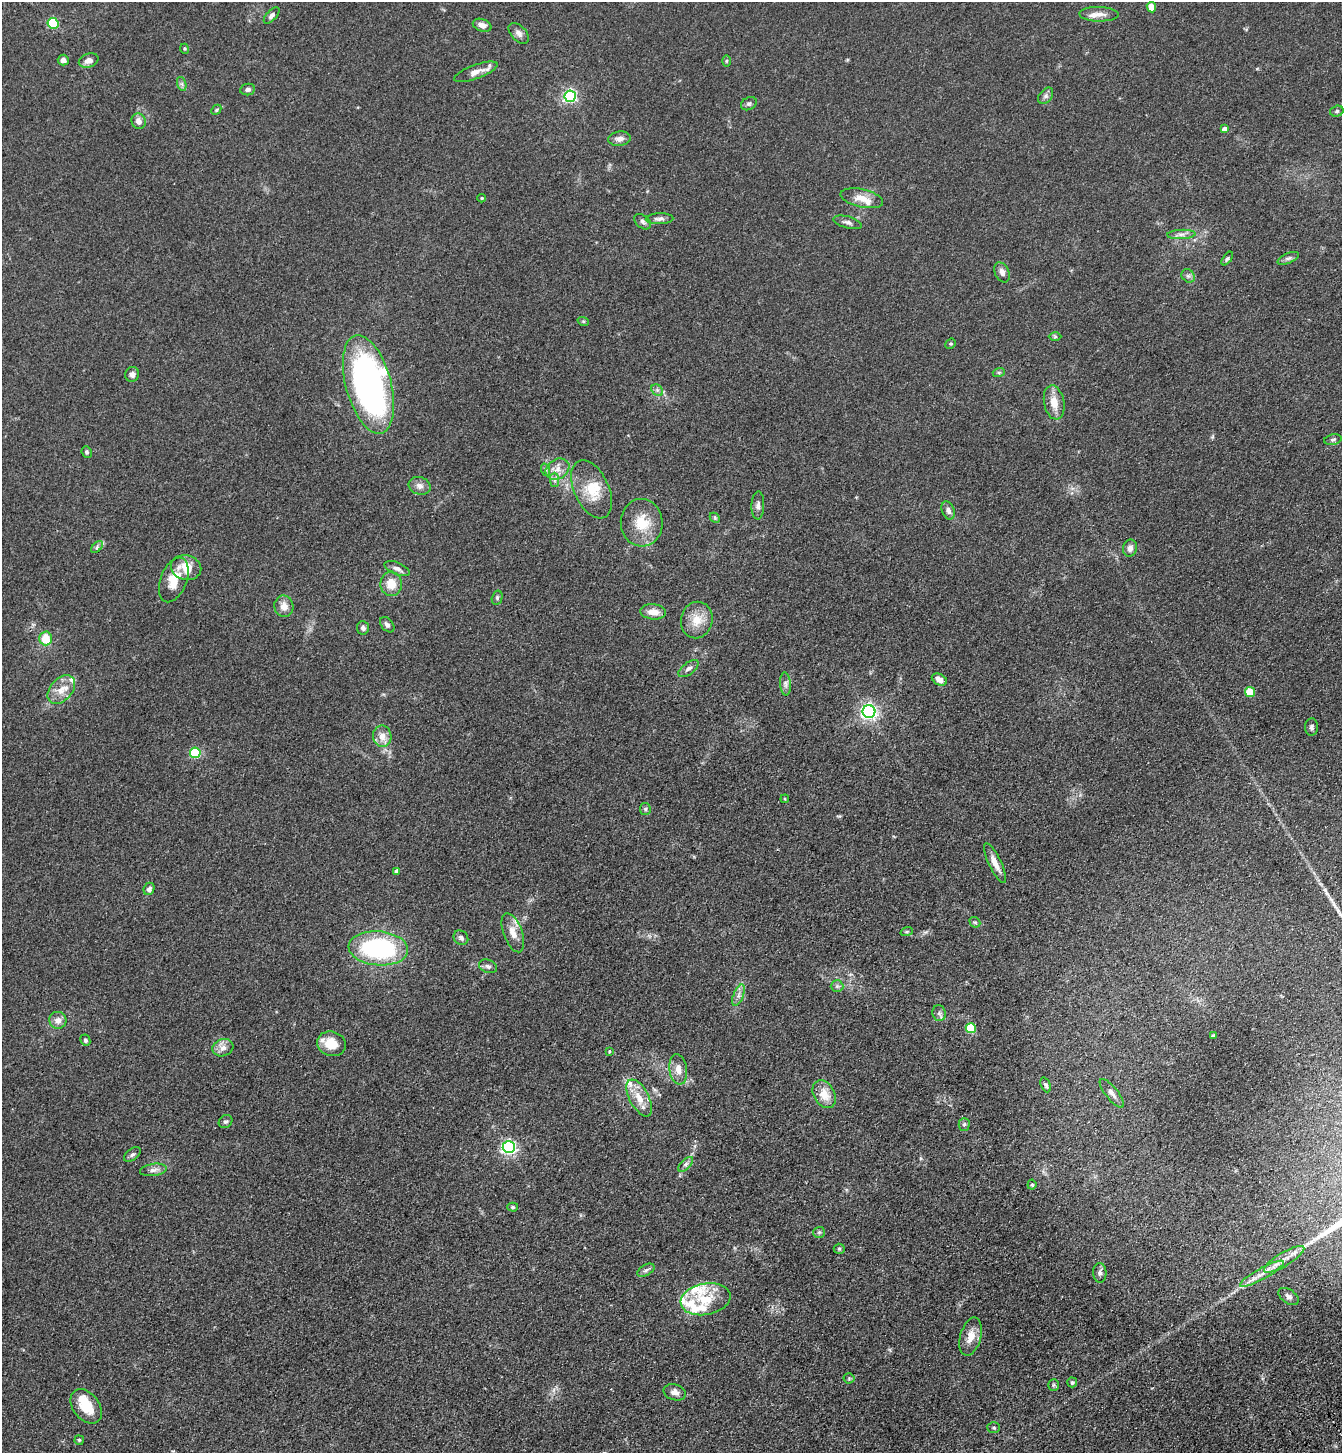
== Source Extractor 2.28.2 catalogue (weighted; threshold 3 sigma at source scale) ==
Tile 6 of 4 x 4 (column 2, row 2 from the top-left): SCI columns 1573-2912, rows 3008-4458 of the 5960 x 6015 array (HDU 1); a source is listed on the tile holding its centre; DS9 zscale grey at full resolution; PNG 1344 x 1455 px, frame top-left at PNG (2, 2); each listed source drawn as its Kron ellipse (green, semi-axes under 4 px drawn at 4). Shown black and unused: <1% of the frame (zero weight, under 3 of 4 exposures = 6% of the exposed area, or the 3 px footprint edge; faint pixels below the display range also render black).
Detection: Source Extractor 2.28.2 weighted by HDU 2 'WHT'; one run over the whole footprint, this tile lists its part. Background 0.0854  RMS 0.0083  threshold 0.0375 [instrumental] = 3 sigma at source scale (4.5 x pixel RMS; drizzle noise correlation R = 1.50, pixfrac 1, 0.05/0.05 arcsec/px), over >= 5 px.
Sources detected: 135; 13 inside a brighter listed object's ellipse — not listed separately; the other 122 listed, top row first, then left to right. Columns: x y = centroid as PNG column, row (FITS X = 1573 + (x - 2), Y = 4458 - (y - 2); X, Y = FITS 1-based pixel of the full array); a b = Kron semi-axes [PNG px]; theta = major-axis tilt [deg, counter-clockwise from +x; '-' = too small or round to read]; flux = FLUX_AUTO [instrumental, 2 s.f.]
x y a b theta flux
1151 7 5 4 - 14
1099 14 20 7 -1 6.1
272 15 10 5 47 2.4
53 23 5 5 - 65
482 25 9 6 -18 5.3
519 33 12 7 -46 4.1
185 49 5 3 - 0.92
63 60 5 5 - 3.8
89 60 10 7 18 5.2
726 61 5 3 - 0.99
476 72 23 7 20 6.6
182 84 7 4 -71 1.7
248 90 7 6 - 2.4
570 96 6 6 - 150
1046 96 9 6 52 2.5
749 104 8 6 27 1.9
216 110 5 4 - 1
1337 111 7 5 16 1.5
139 121 8 7 - 4.8
1224 129 4 4 - 4
620 139 11 7 7 4.2
482 198 4 3 - 0.9
862 198 22 9 -12 11
660 219 14 5 2 3.1
643 222 9 6 -39 2.2
848 222 14 6 -15 3
1181 234 14 4 3 3.7
1288 258 11 5 23 2.4
1227 259 8 4 52 1.6
1002 272 10 7 -65 4.2
1188 276 7 6 - 2
583 321 6 4 -19 0.99
1055 337 6 4 -1 0.99
951 344 5 4 - 1.1
999 372 6 4 18 1.1
132 374 7 7 - 3.3
368 384 51 22 -75 290
657 390 6 5 - 2
1054 402 17 10 -79 11
1333 440 9 5 11 1.8
87 452 6 5 - 1.5
557 469 12 9 32 7.4
546 470 6 4 -71 1.3
555 480 7 4 -90 2.1
420 486 11 8 -17 4.7
592 489 31 17 -65 22
758 505 14 6 88 3.3
948 510 9 6 -67 2.9
715 518 6 4 -46 1.2
642 523 24 21 -86 21
97 547 7 4 47 1.7
1130 548 8 7 - 4.4
186 568 15 12 -13 17
397 569 13 6 -23 3.9
174 580 23 13 69 15
391 584 12 10 -88 13
497 598 7 5 76 1.6
284 606 11 9 -80 7
653 612 13 7 -4 8.1
697 620 18 16 79 14
387 625 9 5 -49 2.7
363 628 7 6 - 2.5
45 638 7 6 - 18
688 669 12 6 37 3.3
939 680 8 5 -28 6.4
785 684 11 5 -85 3
61 689 16 10 48 10
1250 692 5 5 - 25
869 712 6 6 - 290
1311 727 9 6 87 2.3
382 736 11 9 -88 8.2
195 753 5 5 - 59
785 799 4 3 - 0.77
645 809 6 5 - 1.5
995 863 22 6 -65 7.8
397 871 4 4 - 4.2
149 889 6 5 - 3.3
975 922 6 5 - 1.2
907 931 6 4 19 1.1
513 933 20 9 -69 9.8
461 938 8 6 -42 2.8
378 948 30 17 -5 100
488 966 9 6 -21 2.7
837 986 6 6 - 1.8
738 995 11 5 68 3.4
939 1013 8 6 -79 2.6
58 1020 8 8 - 5.5
971 1028 5 5 - 34
1213 1036 3 3 - 1.3
85 1040 6 5 - 1.5
332 1044 15 12 -15 15
223 1048 11 8 17 5
609 1051 4 3 - 0.85
678 1069 15 9 -81 7.5
1046 1085 8 5 -66 1.7
1112 1093 18 6 -51 4
824 1094 15 10 -62 12
639 1098 20 9 -62 13
225 1121 7 6 - 1.9
964 1124 6 5 - 1.6
509 1147 6 6 - 200
132 1155 9 5 37 2.2
686 1164 9 4 45 2.2
153 1170 13 6 8 3.7
1032 1185 5 4 - 1.4
513 1207 5 4 - 1.1
819 1232 6 5 - 1.2
839 1249 5 5 - 1.2
1284 1259 23 6 31 9.4
646 1270 9 5 30 2.2
1100 1273 10 6 -88 2.4
1262 1274 25 5 29 8.6
1288 1296 11 7 -34 3
706 1299 25 15 11 25
971 1337 19 10 74 10
849 1378 5 5 - 1.1
1072 1382 5 5 - 1.7
1054 1385 6 5 - 1.2
675 1392 11 7 -17 4.8
86 1406 19 13 -53 21
994 1428 6 5 - 1.4
79 1440 5 5 - 1.1
Overlapping masked pixels (flux is a lower limit): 1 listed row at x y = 1262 1274